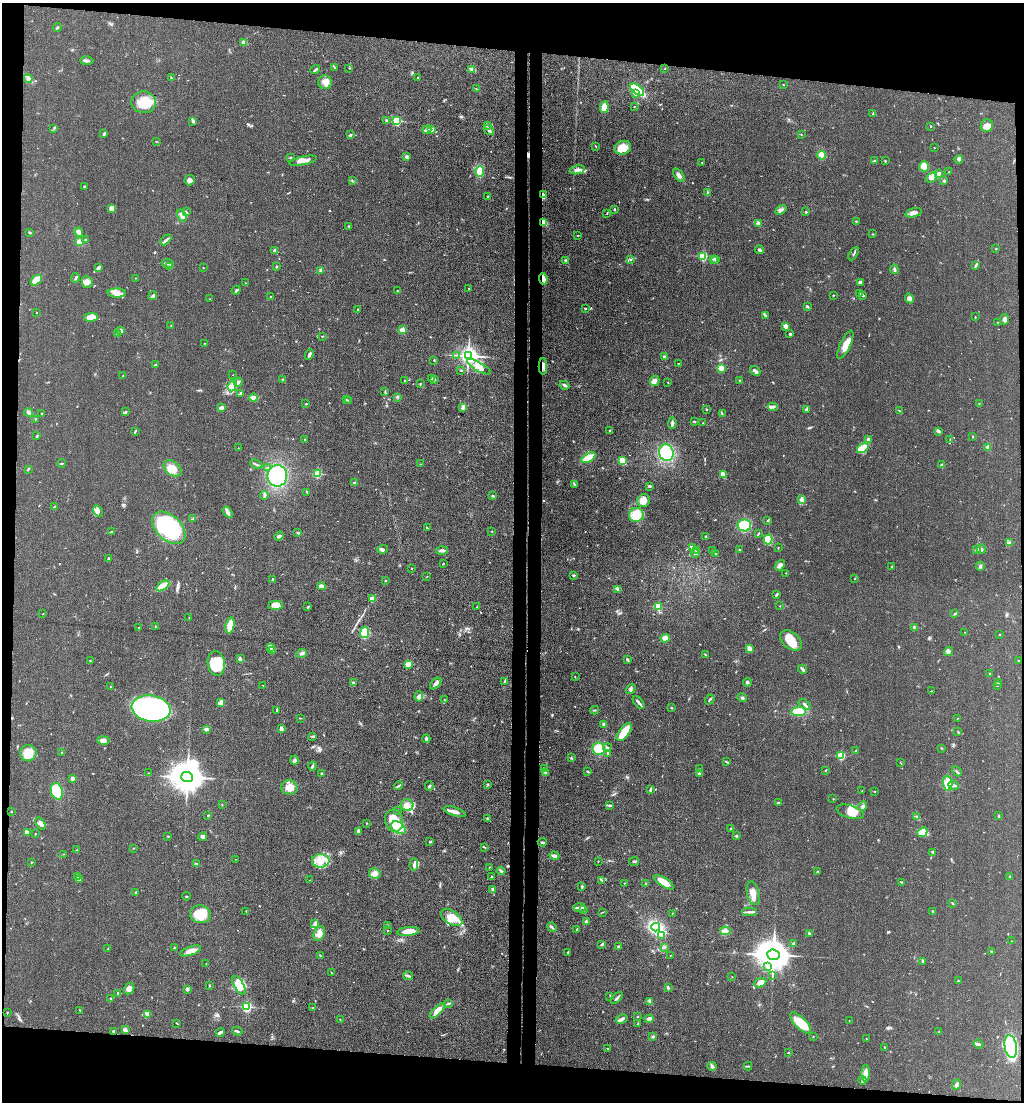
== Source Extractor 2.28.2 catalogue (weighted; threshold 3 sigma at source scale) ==
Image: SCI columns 161-4248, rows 6-4402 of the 4486 x 4408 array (HDU 1 of 3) = the unmasked area's bounding box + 8 px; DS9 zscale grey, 4 x 4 block average (1 PNG px = mean of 4 x 4 image px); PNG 1026 x 1104 px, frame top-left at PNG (2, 3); each listed source drawn as its Kron ellipse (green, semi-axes under 4 px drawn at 4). Shown black and unused: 12% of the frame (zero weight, under 3 of 4 exposures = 5% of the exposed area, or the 3 px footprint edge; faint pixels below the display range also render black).
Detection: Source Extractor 2.28.2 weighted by HDU 2 'WHT'. Background 0.0693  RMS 0.0072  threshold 0.0323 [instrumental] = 3 sigma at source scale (4.5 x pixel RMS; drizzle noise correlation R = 1.50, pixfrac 1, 0.05/0.05 arcsec/px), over >= 5 px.
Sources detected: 624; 2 too faint to see at this stretch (4 x 4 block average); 4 inside a brighter object's white glare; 5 cosmic-ray / hot-pixel residue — neither listed nor drawn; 9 coinciding with a brighter row at this scale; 31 inside a brighter listed object's ellipse — not listed separately; of the other 573, all 500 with FLUX_AUTO >= 1.36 (the completeness limit of this list) listed and drawn (73 fainter detections not listed), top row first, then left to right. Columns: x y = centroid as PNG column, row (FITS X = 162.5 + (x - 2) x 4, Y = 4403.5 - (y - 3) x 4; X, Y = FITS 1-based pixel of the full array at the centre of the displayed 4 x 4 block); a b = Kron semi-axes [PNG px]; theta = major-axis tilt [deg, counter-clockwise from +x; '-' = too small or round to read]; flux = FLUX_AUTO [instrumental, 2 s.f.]
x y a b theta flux
57 27 4 2 - 4.7
244 43 2 2 - 39
87 61 7 2 2 8.8
335 67 2 2 - 1.4
349 68 2 2 - 1.5
665 68 2 2 - 1.5
472 69 3 3 - 11
315 70 5 2 - 5.1
171 77 2 2 - 2.8
418 77 2 2 - 4.6
28 79 4 3 - 9.8
325 82 7 7 - 35
783 85 2 2 - 2.1
476 89 3 2 - 3.2
637 90 8 3 -37 190
636 93 3 3 - 12
144 102 12 11 - 92
634 106 2 2 - 2.1
604 107 6 3 82 64
873 114 2 2 - 1.9
387 120 2 2 - 16
193 121 2 2 - 4.3
397 121 2 2 - 340
487 125 3 2 - 5.2
931 126 2 2 - 4.1
987 126 6 6 - 28
54 128 2 2 - 1.5
427 130 4 2 - 32
431 130 4 2 - 15
489 130 5 2 - 10
104 134 3 2 - 7.4
350 135 3 2 - 5.3
801 135 2 2 - 1.6
156 141 2 2 - 2.2
595 146 2 2 - 1.4
934 147 2 2 - 1.4
623 148 8 6 17 56
821 155 4 4 - 36
291 157 3 2 - 3.5
407 157 3 3 - 6.5
959 159 4 3 - 9.7
874 160 4 2 - 4.3
303 161 14 3 12 25
885 161 2 2 - 2.5
702 163 2 2 - 3.1
924 166 5 5 - 51
577 170 8 4 12 25
480 171 5 3 - 69
949 172 2 2 - 1.4
939 174 2 2 - 17
679 175 8 3 -54 18
931 177 6 4 40 38
190 180 5 5 - 14
352 181 2 2 - 1.5
944 181 3 2 - 4.8
84 186 3 2 - 2.3
707 192 3 2 - 3.3
544 195 4 3 - 7.3
488 196 2 2 - 3.5
111 208 4 4 - 18
614 209 4 2 - 2.8
781 210 6 2 32 9.4
186 212 3 2 - 3
806 212 2 2 - 4.8
913 213 8 4 14 21
607 214 2 2 - 1.5
182 215 6 3 -56 20
856 221 2 2 - 2.6
544 223 4 3 - 34
758 224 3 3 - 24
349 226 2 2 - 2.9
30 232 3 2 - 3.9
79 232 5 3 - 18
873 234 2 2 - 2.6
578 235 2 2 - 1.5
85 240 2 2 - 5.7
166 240 6 2 44 9.6
79 242 3 3 - 25
996 249 2 2 - 2.5
759 250 4 3 - 7.4
275 251 2 2 - 27
854 254 7 2 59 4.6
703 256 2 2 - 350
630 259 3 2 - 3.8
713 259 3 2 - 5.2
566 260 2 2 - 6.4
716 260 2 2 - 5.7
168 263 6 3 -8 12
975 265 3 2 - 4.8
170 266 2 2 - 4.9
276 267 2 2 - 3.4
98 268 3 2 - 5.5
203 268 2 2 - 1.8
894 269 5 3 - 7.3
321 270 2 2 - 53
75 278 5 2 - 6
136 278 2 2 - 1.4
543 279 5 2 - 25
36 280 6 4 38 65
87 282 6 5 - 23
860 282 4 3 - 8.5
245 283 2 2 - 1.9
469 288 2 2 - 2.2
236 290 4 2 - 6.8
397 291 2 2 - 3.4
117 293 9 4 -2 36
859 293 2 2 - 2.7
833 295 2 2 - 2.4
863 295 3 2 - 7.4
153 296 4 2 - 8.8
271 297 2 2 - 1.7
909 298 5 4 - 15
210 299 2 2 - 1.8
807 306 2 2 - 8.7
585 308 2 2 - 4.9
358 310 2 2 - 3
37 313 2 2 - 2.5
765 316 3 2 - 3.4
91 317 7 4 2 44
975 317 2 2 - 3.5
1004 319 5 3 - 12
998 322 2 2 - 1.8
171 326 2 2 - 1.6
786 326 3 3 - 23
402 330 3 3 - 21
121 331 3 2 - 12
117 334 3 2 - 8.1
790 334 3 2 - 5
322 336 2 2 - 2.4
204 343 2 2 - 1.8
845 345 15 5 65 56
309 355 6 2 65 9.8
456 355 2 2 - 2.1
468 356 3 3 - 2200
664 357 3 2 - 8.2
433 360 2 2 - 1.9
678 363 2 2 - 1.5
156 365 3 2 - 4.4
543 366 8 3 -90 22
479 367 13 4 -31 39
721 368 2 2 - 110
461 370 2 2 - 2.7
755 371 5 2 - 17
233 375 2 2 - 2.3
123 376 4 2 - 2.8
431 379 3 2 - 3.3
434 379 3 2 - 5.7
283 380 2 2 - 3.1
404 380 2 2 - 1.7
655 381 5 4 - 20
740 381 2 2 - 2.7
238 382 5 3 - 9
668 383 2 2 - 2
420 384 3 2 - 2.6
232 385 6 4 70 19
564 385 5 3 - 8.6
385 392 2 2 - 1.5
241 393 3 3 - 5.5
397 397 2 2 - 2.2
254 398 4 3 - 27
347 400 2 2 - 2.9
349 401 2 2 - 1.9
979 403 2 2 - 1.7
306 404 2 2 - 2.4
463 407 3 2 - 17
773 407 5 3 - 8.8
221 408 3 2 - 22
707 409 2 2 - 1.9
806 409 3 2 - 5.7
899 411 3 2 - 2.6
126 412 3 2 - 4.9
28 413 4 3 - 7.1
41 413 2 2 - 2.1
722 414 4 2 - 2.9
35 419 2 2 - 3.6
694 421 3 2 - 3.2
672 423 6 2 88 9.5
703 423 2 2 - 2.1
135 431 3 2 - 4.2
610 431 3 2 - 4.3
938 431 4 3 - 6.3
37 436 2 2 - 3.5
973 437 2 2 - 2.1
305 439 2 2 - 2.3
868 440 3 3 - 12
950 440 2 2 - 1.5
988 447 3 3 - 13
238 448 2 2 - 1.7
863 448 6 2 37 73
666 453 8 7 - 180
588 458 8 3 29 79
623 461 4 2 - 71
61 463 4 2 - 3.7
256 464 6 2 -25 7.8
421 464 3 2 - 2.1
942 465 2 2 - 7.2
267 467 2 2 - 2.2
173 468 10 7 -37 40
28 469 3 2 - 4.4
317 474 2 2 - 260
723 474 4 3 - 32
277 476 11 10 - 310
355 483 3 2 - 6.6
574 484 2 2 - 2.3
649 486 2 2 - 7.7
307 492 2 2 - 2.3
264 495 4 3 - 7.5
492 496 3 2 - 3.9
802 500 4 3 - 9.2
643 501 6 6 - 42
55 507 3 2 - 4.5
98 511 6 4 -55 14
228 512 6 3 -54 13
636 515 7 7 - 69
193 519 3 2 - 3.8
768 520 2 2 - 1.5
744 525 7 6 - 120
169 528 19 12 -42 370
427 528 3 2 - 3.5
492 531 2 2 - 1.6
111 532 3 2 - 3.4
298 533 3 2 - 4.8
758 534 4 2 - 3.8
279 536 5 2 - 6.1
706 537 3 2 - 3.7
768 539 5 4 - 89
1010 543 2 2 - 2.5
692 547 4 2 - 6.1
778 548 3 2 - 1.7
382 549 5 3 - 8.1
977 549 2 2 - 3.3
981 549 5 2 - 7
696 550 3 2 - 7.8
712 550 2 2 - 1.4
740 550 2 2 - 2.6
442 551 6 2 4 16
695 553 4 2 - 6
715 553 3 2 - 2.6
108 559 4 2 - 5.6
444 563 2 2 - 1.6
780 565 6 3 50 17
980 566 4 3 - 7.7
892 567 2 2 - 17
411 568 2 2 - 2.4
786 573 2 2 - 2
574 575 3 2 - 5.4
427 577 2 2 - 1.7
272 579 2 2 - 11
855 579 2 2 - 2.3
386 581 2 2 - 2.1
163 586 7 3 32 100
321 586 4 3 - 22
618 589 4 3 - 7.6
777 594 3 2 - 5.9
372 599 3 3 - 42
276 605 7 4 1 25
780 606 2 2 - 1.4
308 607 3 2 - 3.9
477 607 2 2 - 1.5
658 607 2 2 - 170
43 614 2 2 - 1.7
955 614 3 2 - 3.3
189 617 2 2 - 1.8
230 625 8 3 78 97
155 627 2 2 - 1.9
914 627 2 2 - 6.5
138 628 2 2 - 2.3
365 632 6 3 81 130
964 632 2 2 - 1.4
1000 634 2 2 - 1.6
665 638 4 3 - 21
791 640 12 8 -39 63
270 647 3 3 - 21
749 649 4 3 - 18
272 650 3 2 - 9.8
949 651 5 3 - 9.1
301 653 5 3 - 11
706 655 2 2 - 3.7
240 659 4 3 - 9.5
628 660 3 2 - 7.9
1018 660 2 2 - 1.7
90 661 2 2 - 1.4
216 663 12 8 -82 120
408 664 4 2 - 56
803 669 5 3 - 9.4
990 673 2 2 - 2.1
575 677 2 2 - 1.5
504 681 2 2 - 2.1
353 682 2 2 - 10
747 682 4 3 - 6.6
436 683 7 3 45 19
999 683 2 2 - 2.2
998 685 3 2 - 3
263 686 2 2 - 1.7
110 687 2 2 - 1.5
631 689 5 2 - 7.8
931 691 3 2 - 1.9
419 696 5 4 - 19
742 698 5 3 - 7
445 699 2 2 - 1.6
710 700 5 2 - 6.8
639 702 7 2 -51 13
221 703 3 2 - 4.9
805 704 7 2 -36 7.9
151 708 19 13 -8 1100
672 708 2 2 - 2.9
277 710 3 2 - 7.1
595 710 4 2 - 4.4
799 711 7 4 6 78
300 718 3 2 - 1.8
957 718 2 2 - 1.5
604 724 3 3 - 10
206 729 4 3 - 9.3
281 729 3 3 - 13
624 732 10 5 54 110
958 732 2 2 - 1.7
313 736 4 2 - 6.6
426 739 4 3 - 8.7
103 740 6 3 -10 19
607 748 4 3 - 7.7
941 748 3 2 - 1.8
599 749 6 6 - 97
856 751 2 2 - 4.1
62 752 2 2 - 2.8
28 753 8 8 - 58
608 753 4 2 - 4.4
841 756 2 2 - 310
571 758 3 2 - 3.1
295 760 4 4 - 9.6
726 762 3 2 - 3.8
901 763 2 2 - 1.8
312 766 4 2 - 5.6
544 769 3 2 - 5.4
699 769 2 2 - 1.7
826 770 3 2 - 3
957 771 6 2 -42 5.9
588 772 2 2 - 2.8
148 773 2 2 - 1.6
321 773 2 2 - 3.5
545 773 3 2 - 7
699 774 2 2 - 11
187 777 6 5 - 8700
72 778 2 2 - 47
948 783 7 4 -88 68
487 784 2 2 - 5.5
954 785 5 2 - 5.9
398 786 5 2 - 4.9
429 786 4 2 - 4.5
289 787 8 7 - 40
650 790 4 2 - 4.8
57 791 8 6 -74 160
862 791 2 2 - 1.9
874 791 2 2 - 1.6
833 799 2 2 - 4.2
778 803 3 2 - 5.1
222 805 2 2 - 1.8
407 805 6 6 - 29
610 805 3 2 - 4.8
863 806 5 3 - 13
11 811 2 2 - 3.3
398 811 2 2 - 1.6
455 812 11 3 -18 20
850 812 14 6 -16 54
208 815 2 2 - 3.7
998 816 3 2 - 2.5
917 817 3 2 - 5.5
487 819 4 2 - 5.1
394 821 11 9 -80 74
41 823 7 4 -57 15
367 823 2 2 - 2.7
398 828 8 5 -35 120
731 828 2 2 - 3.9
358 831 3 2 - 7.3
27 832 4 3 - 15
922 832 5 3 - 16
35 834 2 2 - 3
168 836 2 2 - 5.3
736 836 2 2 - 6.2
203 837 4 3 - 11
430 842 2 2 - 5.9
542 842 4 2 - 5.7
484 847 2 2 - 2
134 848 2 2 - 2.5
77 850 2 2 - 1.4
933 852 3 2 - 2.9
63 854 2 2 - 1.4
554 856 5 2 - 18
236 859 2 2 - 2
321 861 9 6 0 48
598 861 2 2 - 1.5
634 861 5 2 - 5.1
32 862 2 2 - 1.6
196 864 4 3 - 7.8
414 865 6 3 86 12
489 867 2 2 - 2
501 871 4 3 - 6.9
817 871 2 2 - 2.9
375 874 6 5 - 20
1009 876 2 2 - 2.6
78 877 2 2 - 2.7
491 877 2 2 - 3.6
80 880 4 3 - 8
310 880 2 2 - 1.6
602 880 3 2 - 2.8
664 882 11 4 -32 53
901 882 2 2 - 2.4
624 883 2 2 - 2
646 884 2 2 - 1.9
582 886 3 3 - 4.6
493 889 3 3 - 6.5
136 892 2 2 - 4
753 893 12 6 -77 42
186 896 4 2 - 3.1
953 903 3 2 - 3.3
579 907 6 2 3 18
584 910 2 2 - 1.9
246 911 2 2 - 2.4
933 911 2 2 - 9.4
603 912 2 2 - 1.4
749 912 7 2 1 12
200 914 10 9 - 85
672 914 2 2 - 1.7
451 918 12 6 -33 58
586 921 3 2 - 7.7
315 924 3 2 - 5.9
387 926 2 2 - 2.2
552 927 5 2 - 6
656 927 4 4 - 380
577 929 2 2 - 3
387 930 2 2 - 1.7
409 931 11 4 6 46
725 931 5 3 - 14
319 933 8 5 65 29
809 933 2 2 - 4.1
661 936 3 3 - 10
1011 941 2 2 - 1.6
794 943 2 2 - 25
602 944 3 2 - 7.7
619 946 3 2 - 4.9
174 947 2 2 - 2
664 947 4 2 - 4.3
107 949 3 2 - 3.1
191 951 11 3 19 37
568 952 3 2 - 4.6
992 952 3 2 - 2.7
320 955 3 2 - 1.8
671 955 2 2 - 1.9
773 955 6 5 - 9400
922 962 2 2 - 3.4
206 964 3 2 - 1.5
767 967 3 3 - 8.1
331 973 2 2 - 2.5
408 976 5 2 - 6.6
772 976 2 2 - 1.7
732 977 2 2 - 2.9
958 981 2 2 - 4.6
760 983 6 4 24 30
209 985 2 2 - 2.3
239 985 10 5 -59 62
668 988 4 2 - 6.8
129 989 6 5 - 21
187 989 3 2 - 8.9
118 994 2 2 - 9.5
610 996 3 2 - 2.7
617 998 7 2 45 8.9
111 999 4 2 - 4.7
650 1001 2 2 - 3.4
449 1003 3 2 - 5.2
246 1007 2 2 - 560
313 1008 2 2 - 2.2
80 1010 2 2 - 2.4
437 1011 9 4 45 46
7 1012 2 2 - 1.9
148 1014 3 3 - 37
638 1017 2 2 - 3.3
622 1019 6 3 29 18
649 1019 4 3 - 16
340 1020 2 2 - 1.5
849 1020 2 2 - 1.5
176 1023 2 2 - 2.2
800 1023 14 5 -45 100
638 1024 3 2 - 4.4
125 1030 3 2 - 19
113 1031 2 2 - 4.8
237 1031 5 2 - 6.5
220 1032 4 2 - 10
938 1032 2 2 - 1.6
813 1036 2 2 - 1.9
653 1037 3 3 - 4.8
866 1039 2 2 - 1.9
978 1044 5 2 - 9.2
1011 1047 11 6 -79 500
607 1048 2 2 - 1.7
885 1048 3 2 - 3.8
789 1052 2 2 - 2.3
712 1066 4 3 - 8.6
748 1066 4 2 - 4.8
866 1073 8 4 89 20
863 1080 4 2 - 10
956 1085 6 3 65 11
Overlapping masked pixels (flux is a lower limit): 3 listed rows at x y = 544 223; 543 279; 543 366
Diffuse or blended objects may show on this block-average render without a row.